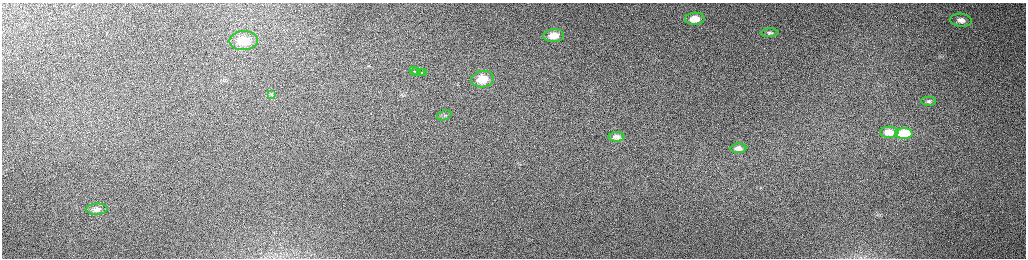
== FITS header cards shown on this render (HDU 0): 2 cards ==
NAXIS1  =                 2048 /fastest changing axis
NAXIS2  =                  512 /next to fastest changing axis

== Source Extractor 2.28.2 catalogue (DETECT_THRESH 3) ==
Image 2048 x 512 px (HDU 0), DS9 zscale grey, zoomed out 1/2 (1 PNG px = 2 x 2 image px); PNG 1028 x 260 px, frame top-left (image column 1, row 511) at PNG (2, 3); each listed source drawn as its Kron ellipse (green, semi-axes under 4 px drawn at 4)
Background 161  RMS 1.5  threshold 4.53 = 3 sigma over >= 5 px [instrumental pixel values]
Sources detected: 19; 1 cannot appear on this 1/2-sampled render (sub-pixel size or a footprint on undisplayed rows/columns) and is neither listed nor drawn; the other 18 listed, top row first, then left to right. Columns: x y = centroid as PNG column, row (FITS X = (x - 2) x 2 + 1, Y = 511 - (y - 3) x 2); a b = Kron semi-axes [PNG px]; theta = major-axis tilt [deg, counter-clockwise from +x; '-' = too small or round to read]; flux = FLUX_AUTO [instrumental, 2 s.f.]
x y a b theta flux
695 19 10 6 3 5300
961 20 11 6 -5 2100
770 33 9 4 3 690
554 36 10 6 3 4100
244 41 14 9 1 5700
414 71 2 1 - 1100
416 72 4 2 - 1700
421 72 4 1 - 1500
424 72 3 1 - 1200
482 79 11 8 4 6800
271 95 3 3 - 280
929 101 7 4 0 700
444 115 7 4 18 840
889 132 9 5 0 3600
904 134 8 5 1 11000
617 137 8 4 2 1400
738 148 8 4 4 1700
97 209 11 5 4 1200
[1 sub-pixel or undisplayed-footprint detection neither listed nor drawn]